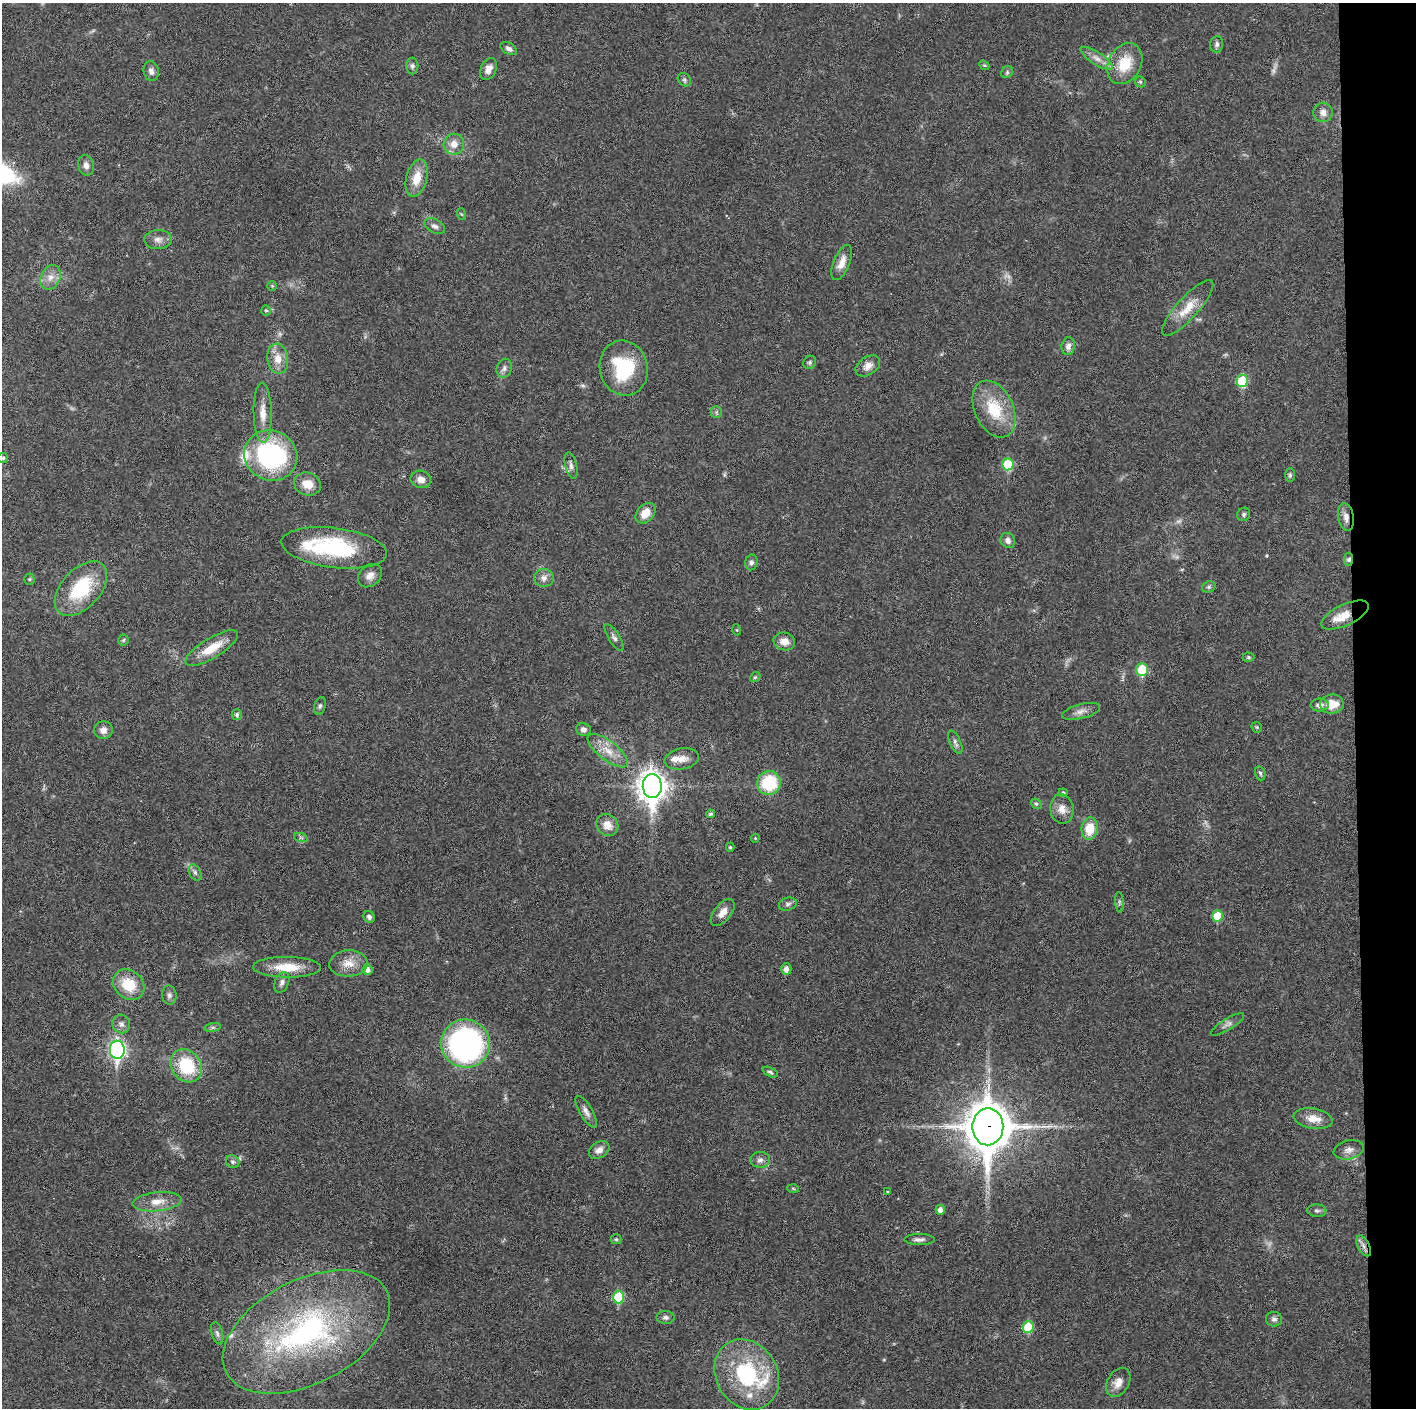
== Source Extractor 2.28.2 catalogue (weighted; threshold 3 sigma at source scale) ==
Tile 6 of 3 x 3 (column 3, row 2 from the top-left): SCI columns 2829-4242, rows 1406-2811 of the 4242 x 4218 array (HDU 1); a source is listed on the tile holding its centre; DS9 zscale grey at full resolution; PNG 1418 x 1410 px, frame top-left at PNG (2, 3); each listed source drawn as its Kron ellipse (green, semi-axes under 4 px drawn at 4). Shown black and unused: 4% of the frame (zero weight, under 3 of 6 exposures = <1% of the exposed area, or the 3 px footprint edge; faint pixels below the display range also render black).
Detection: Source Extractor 2.28.2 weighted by HDU 2 'WHT'; one run over the whole footprint, this tile lists its part. Background 0.0253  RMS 0.002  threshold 0.00821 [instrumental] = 3 sigma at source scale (4.09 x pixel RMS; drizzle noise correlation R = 1.36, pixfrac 0.8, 0.05/0.05 arcsec/px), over >= 5 px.
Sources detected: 137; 4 too faint to see at this stretch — neither listed nor drawn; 6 inside a brighter listed object's ellipse — not listed separately; the other 127 listed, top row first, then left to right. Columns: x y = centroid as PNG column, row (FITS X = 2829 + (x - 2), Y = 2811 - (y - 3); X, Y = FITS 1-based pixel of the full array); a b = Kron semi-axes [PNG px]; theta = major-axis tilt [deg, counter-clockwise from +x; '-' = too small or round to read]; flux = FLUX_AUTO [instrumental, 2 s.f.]
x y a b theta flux
1217 44 8 6 80 0.59
509 49 9 5 -28 0.63
1097 58 18 6 -33 1.4
1125 64 21 16 62 5.5
984 65 5 4 - 0.22
412 66 8 6 -90 0.51
489 69 11 7 65 1.4
151 71 10 7 -77 0.86
1007 72 6 5 - 0.37
684 80 7 6 - 0.41
1140 82 6 5 - 0.32
1323 112 10 9 - 1.3
454 144 10 10 - 1.8
86 165 10 7 -77 0.94
417 178 19 10 75 3.2
461 214 6 4 -71 0.22
435 226 11 6 -28 0.74
158 240 14 9 2 1.2
842 262 19 8 67 1.8
50 277 13 9 65 1.5
272 286 5 5 - 0.22
1188 308 36 10 48 3.8
266 310 5 4 - 0.31
1068 346 9 6 79 0.89
278 359 15 10 -81 2.4
810 362 7 6 - 0.4
868 366 13 9 34 1.4
504 368 9 7 69 0.73
624 368 28 24 -77 12
1242 381 6 6 - 8.1
994 409 30 19 -65 7.8
716 412 6 5 - 0.37
263 413 30 9 -89 2.7
271 455 27 25 -27 28
3 458 5 5 - 0.26
1008 464 6 5 - 8.3
571 466 13 6 -76 0.76
1290 475 7 5 -90 0.36
421 479 10 8 -18 1.2
307 484 13 11 -20 2.5
646 513 11 8 48 2.4
1244 514 7 6 - 0.4
1346 517 14 7 -80 1.3
1008 540 8 7 - 0.89
334 548 53 20 -7 18
1348 559 7 4 81 0.53
751 562 8 6 79 0.53
370 576 13 10 42 1.4
544 578 10 9 - 1.1
29 579 5 5 - 0.24
1209 587 7 5 20 0.36
81 589 32 19 47 11
1345 615 26 10 25 3.5
737 630 5 3 - 0.17
614 637 15 5 -58 0.68
123 640 5 5 - 0.28
784 641 11 8 -15 1.7
212 648 30 10 31 4.2
1248 657 6 4 -2 0.29
1142 670 6 6 - 6.5
755 677 5 4 - 0.26
1332 704 12 9 7 3.2
1320 705 9 6 1 1
320 706 9 5 75 0.46
1081 711 19 7 14 1.2
237 714 5 5 - 0.44
1257 727 6 5 - 0.24
583 729 7 6 - 0.7
103 730 9 9 - 1.2
955 742 12 5 -66 0.6
608 751 24 9 -38 2.9
682 759 17 10 12 1.8
1260 773 7 5 -73 0.39
769 783 12 12 - 9.3
652 786 12 9 -89 220
1063 793 4 4 - 0.36
1036 804 6 4 -40 0.32
1062 809 15 11 -81 1.8
711 814 4 4 - 0.37
607 825 11 10 - 2.1
1090 829 11 8 81 4
301 838 7 4 -19 0.35
755 838 4 4 - 0.2
730 847 4 4 - 0.29
195 872 9 5 -63 0.54
1119 902 10 4 -85 0.34
788 904 9 6 15 0.55
723 912 16 8 51 1.7
1217 916 5 5 - 4.6
369 917 6 5 - 0.56
348 963 19 13 3 2.6
287 967 34 10 -1 4.5
786 969 5 5 - 1.2
367 970 5 5 - 0.96
282 982 11 6 67 0.7
129 985 17 14 -41 5.5
169 995 9 7 -82 0.64
121 1024 9 9 - 0.84
1227 1024 19 5 31 0.83
213 1028 8 4 8 0.37
466 1044 24 24 - 50
117 1050 9 7 -88 57
186 1066 17 14 -53 9.5
770 1072 8 4 -25 0.39
586 1112 18 6 -59 1
1313 1119 20 10 -9 2.5
988 1127 18 15 -90 640
599 1150 11 8 32 1.2
1349 1150 15 9 13 1.3
760 1160 10 8 3 0.86
233 1162 7 6 - 0.44
793 1188 6 4 -2 0.24
887 1191 3 2 - 0.15
157 1202 24 9 5 2.5
940 1210 5 4 - 1
1317 1211 9 6 -2 0.52
616 1239 5 5 - 0.25
919 1240 15 5 0 0.74
1364 1246 11 6 -62 0.88
619 1297 6 5 - 8.4
666 1317 9 6 -1 0.6
1274 1319 8 7 - 0.65
1028 1327 6 5 - 6
306 1332 90 52 27 51
217 1333 11 5 -73 0.62
747 1375 37 30 -59 17
1118 1382 16 11 60 1.8
Overlapping masked pixels (flux is a lower limit): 4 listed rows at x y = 1346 517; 1348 559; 988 1127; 1364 1246